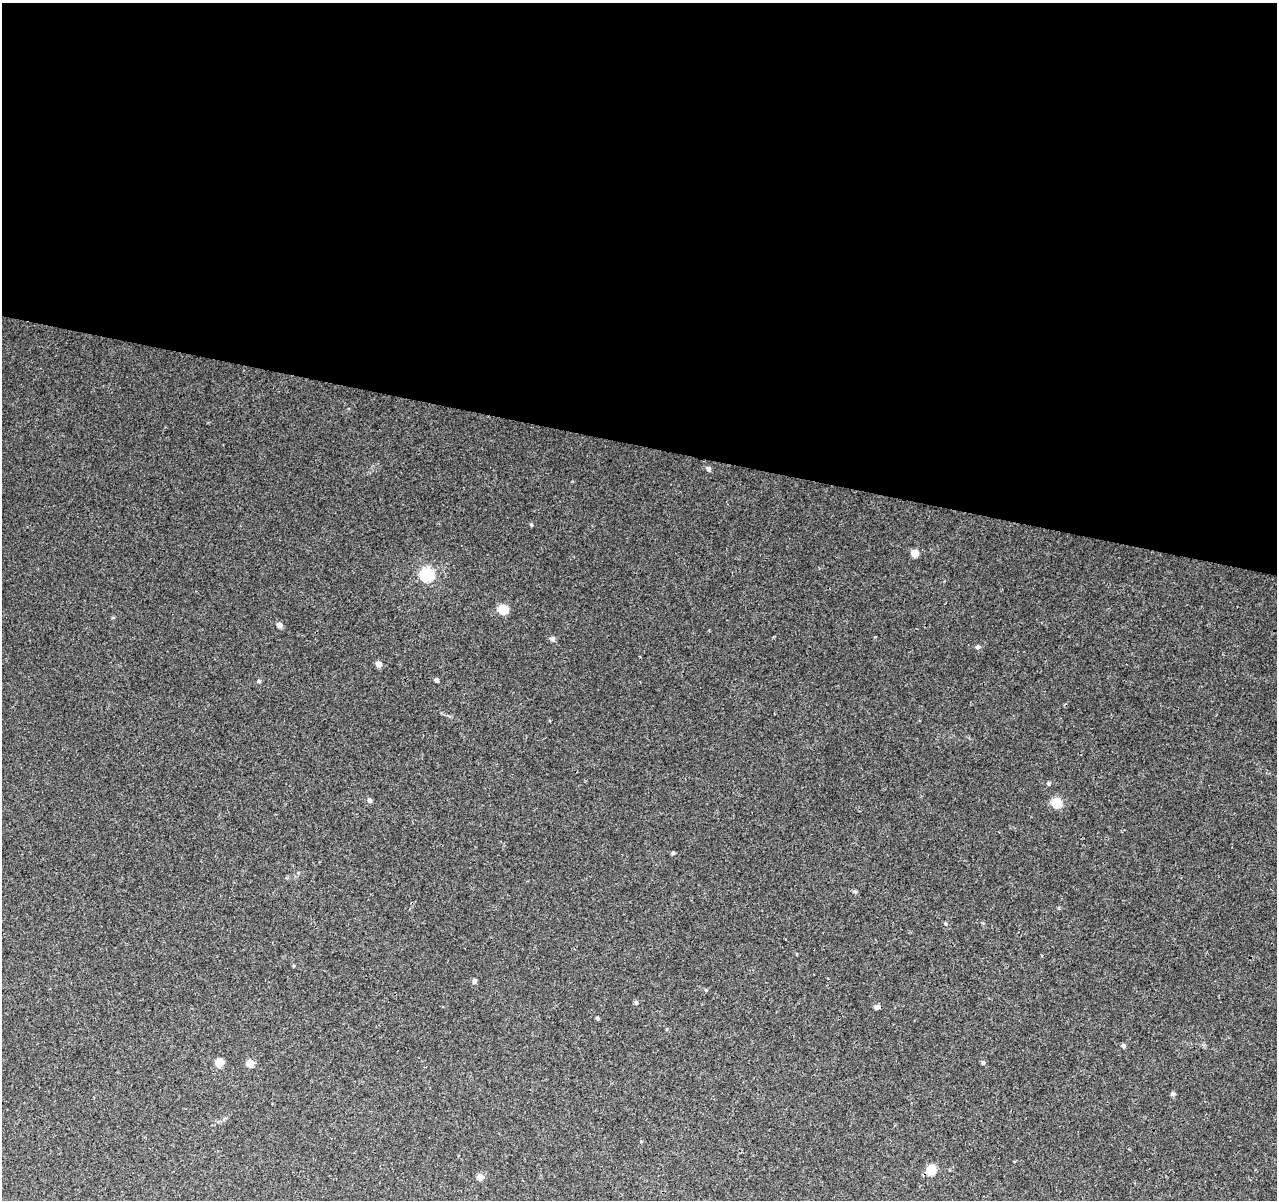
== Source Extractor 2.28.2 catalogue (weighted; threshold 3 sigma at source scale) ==
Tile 3 of 4 x 4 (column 3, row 1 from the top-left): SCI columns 2561-3835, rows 3878-5075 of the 5117 x 5298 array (HDU 1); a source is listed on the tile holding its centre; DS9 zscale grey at full resolution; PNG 1279 x 1202 px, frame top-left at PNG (2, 3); no overlay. Shown black and unused: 37% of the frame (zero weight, under 3 of 4 exposures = <1% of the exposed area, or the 3 px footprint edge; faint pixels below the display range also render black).
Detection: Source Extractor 2.28.2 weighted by HDU 2 'WHT'; one run over the whole footprint, this tile lists its part. Background 0.0078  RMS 0.0023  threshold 0.0102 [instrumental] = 3 sigma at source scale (4.5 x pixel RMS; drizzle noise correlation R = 1.50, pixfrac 1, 0.0396/0.0396 arcsec/px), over >= 5 px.
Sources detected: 28; all 28 listed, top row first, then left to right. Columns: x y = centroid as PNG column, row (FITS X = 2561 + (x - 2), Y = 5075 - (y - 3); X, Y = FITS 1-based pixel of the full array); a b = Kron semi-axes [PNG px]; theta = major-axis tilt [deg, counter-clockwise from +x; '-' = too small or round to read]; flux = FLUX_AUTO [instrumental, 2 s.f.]
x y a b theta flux
708 469 5 4 - 0.89
531 525 5 4 - 0.29
915 553 6 6 - 2.3
427 574 6 6 - 41
503 609 7 6 - 5.7
279 625 6 6 - 0.88
552 639 7 6 - 0.6
978 647 6 5 - 0.5
379 664 6 6 - 1.3
436 680 5 4 - 0.44
259 681 5 5 - 0.34
370 800 6 5 - 0.59
1056 803 8 7 - 5.2
673 853 5 5 - 0.28
854 891 7 4 -6 0.34
293 966 5 3 - 0.2
474 981 6 5 - 0.52
706 990 5 3 - 0.21
636 1003 6 5 - 0.41
877 1007 6 5 - 0.79
597 1018 4 3 - 0.32
1123 1046 5 5 - 0.49
219 1062 7 6 - 3.3
983 1062 6 5 - 0.41
250 1063 6 6 - 2.4
1173 1094 6 5 - 0.47
931 1170 10 9 - 3.3
480 1177 6 6 - 1.5
Unlisted compact peaks at least as high as the median listed source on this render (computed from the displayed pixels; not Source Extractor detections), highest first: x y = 1049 784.